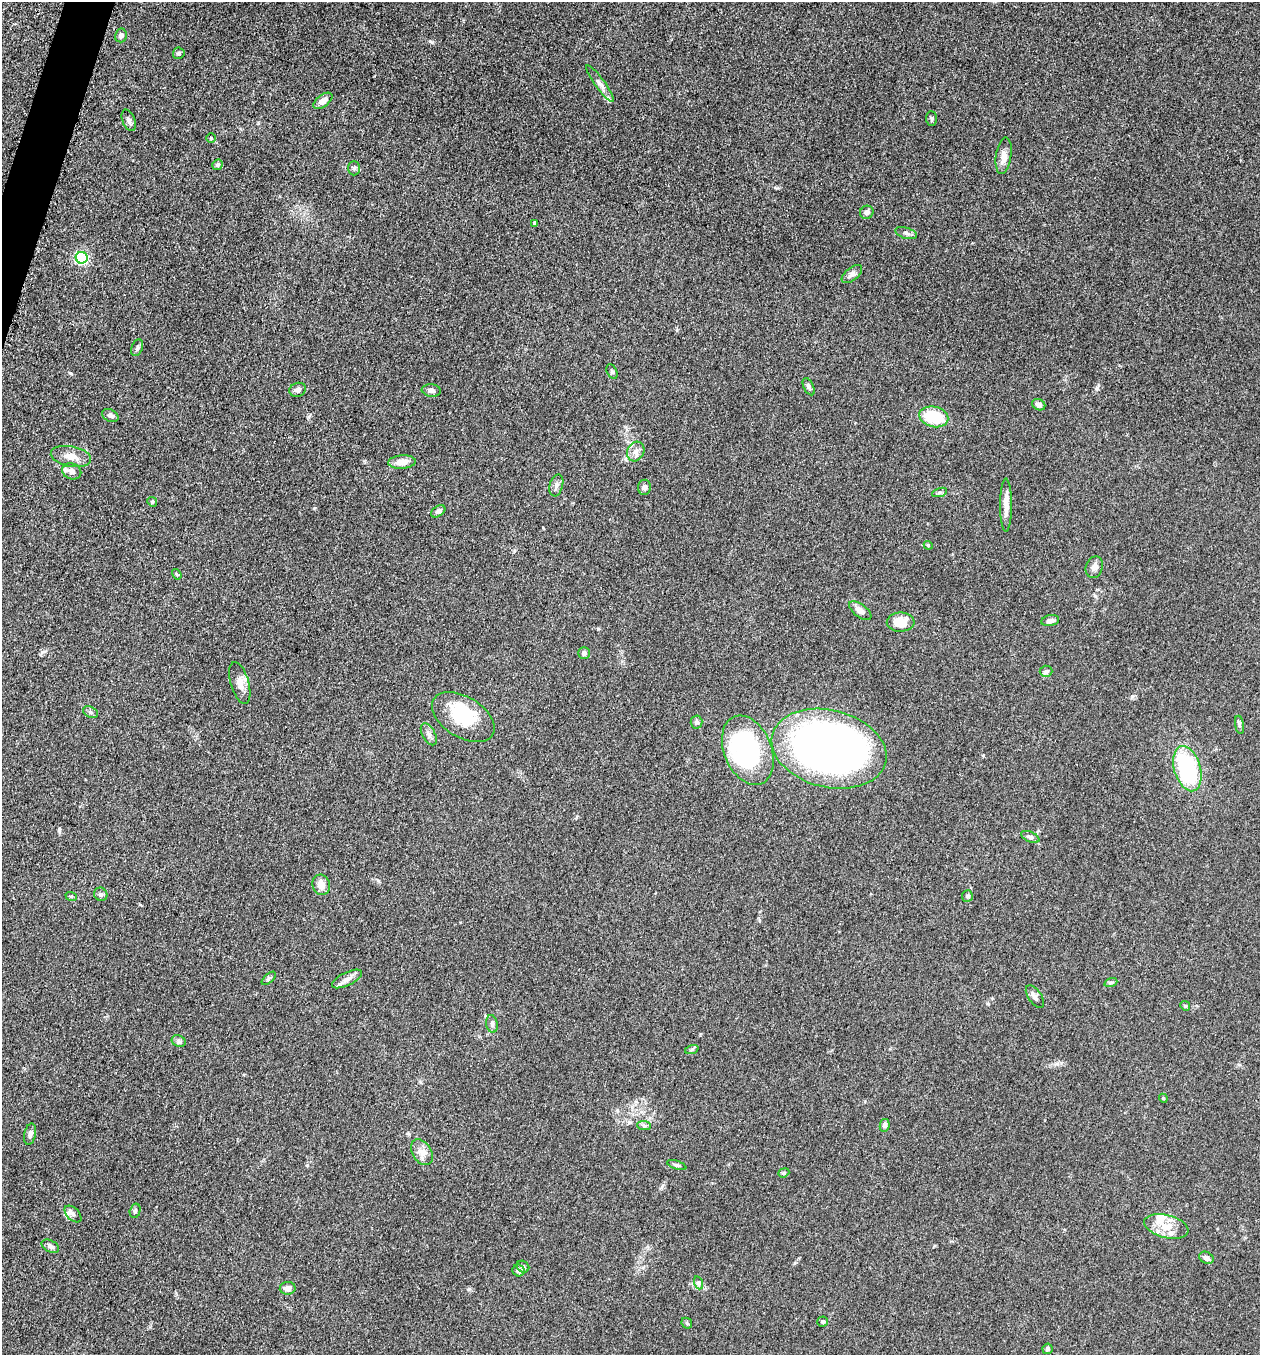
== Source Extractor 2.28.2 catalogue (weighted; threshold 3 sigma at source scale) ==
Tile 11 of 4 x 4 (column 3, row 3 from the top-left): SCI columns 2713-3970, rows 1370-2722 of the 5507 x 5462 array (HDU 1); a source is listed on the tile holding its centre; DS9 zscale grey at full resolution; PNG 1262 x 1357 px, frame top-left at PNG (2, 2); each listed source drawn as its Kron ellipse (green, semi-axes under 4 px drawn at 4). Shown black and unused: <1% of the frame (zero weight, under 3 of 5 exposures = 3% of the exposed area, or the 3 px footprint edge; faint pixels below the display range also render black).
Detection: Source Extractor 2.28.2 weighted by HDU 2 'WHT'; one run over the whole footprint, this tile lists its part. Background 0.0767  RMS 0.0066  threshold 0.0296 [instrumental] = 3 sigma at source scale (4.5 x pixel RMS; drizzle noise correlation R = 1.50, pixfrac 1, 0.05/0.05 arcsec/px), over >= 5 px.
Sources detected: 86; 1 inside a brighter object's white glare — neither listed nor drawn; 3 inside a brighter listed object's ellipse — not listed separately; the other 82 listed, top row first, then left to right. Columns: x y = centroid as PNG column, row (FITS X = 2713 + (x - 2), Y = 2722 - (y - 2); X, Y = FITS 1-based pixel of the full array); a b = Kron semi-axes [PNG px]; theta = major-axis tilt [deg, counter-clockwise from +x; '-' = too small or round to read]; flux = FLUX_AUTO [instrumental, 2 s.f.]
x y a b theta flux
121 35 7 6 - 1.9
179 53 6 5 - 1.4
600 84 22 5 -54 3.3
323 101 11 6 38 4.2
932 119 7 5 -87 1.2
129 120 11 6 -69 2
211 138 4 4 - 0.75
1004 156 18 7 82 5.1
217 165 6 5 - 1.2
354 168 7 6 - 1.5
867 212 7 6 - 2
535 223 4 3 - 1.5
906 233 11 5 -17 2
82 258 6 6 - 98
852 274 12 6 39 2.6
137 348 9 5 71 1.5
612 371 8 5 -63 1
809 387 9 5 -65 1.6
298 390 8 7 - 2.3
431 390 9 6 -7 2.3
1039 405 7 5 -29 2.4
110 415 9 6 -25 2.1
934 417 15 10 -13 25
636 451 10 8 63 3.5
71 456 20 10 -11 6.6
402 462 13 7 4 6.7
72 471 10 8 -22 4
556 485 11 6 73 2.5
644 487 7 6 - 2.2
940 492 8 3 19 1.1
152 502 5 4 - 0.78
1006 505 26 6 90 6.6
438 511 8 5 35 2
928 545 4 3 - 0.59
1094 567 11 8 70 2.8
177 574 6 4 -57 0.8
860 611 13 6 -37 3.9
1050 621 9 5 10 2.8
901 622 14 9 1 13
584 653 6 5 - 2.1
1046 671 6 5 - 1.3
240 683 22 9 -74 5.7
90 712 8 5 -28 1.5
463 717 34 20 -31 31
697 722 6 6 - 1.5
1239 725 9 4 -81 1.3
429 734 12 6 -62 2.8
829 749 58 38 -14 490
748 750 36 24 -67 91
1187 769 23 13 -74 69
1030 837 10 5 -24 1.6
321 885 10 8 -71 5.3
101 894 7 6 - 1.8
71 896 6 3 -19 0.71
967 896 6 5 - 1.1
269 978 9 4 43 1.3
347 979 16 6 26 3.8
1111 982 6 4 19 1
1035 997 13 6 -55 2.7
1185 1006 5 4 - 0.82
492 1024 9 5 -81 1.9
179 1041 7 5 -24 1.7
692 1049 7 4 19 1
1163 1098 4 3 - 0.58
885 1125 6 5 - 2.3
644 1126 7 4 -2 1.3
30 1134 11 6 77 2
422 1152 14 9 -56 4.8
677 1165 10 4 -19 1.3
784 1173 6 4 21 0.86
135 1211 7 5 75 1.3
73 1214 10 6 -45 1.9
1166 1226 22 11 -14 11
50 1246 9 5 -27 2.2
1206 1258 7 5 -29 3.1
523 1267 6 5 - 1.4
519 1270 6 5 - 2.4
699 1283 7 4 -72 1.2
288 1288 8 6 6 3.5
823 1322 5 5 - 0.99
687 1323 6 4 -46 0.89
1047 1349 5 5 - 1.4
Unlisted compact peaks at least as high as the median listed source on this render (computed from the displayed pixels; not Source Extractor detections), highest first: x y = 432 42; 59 829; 1097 388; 70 373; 469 1289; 42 652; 314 508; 307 1165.